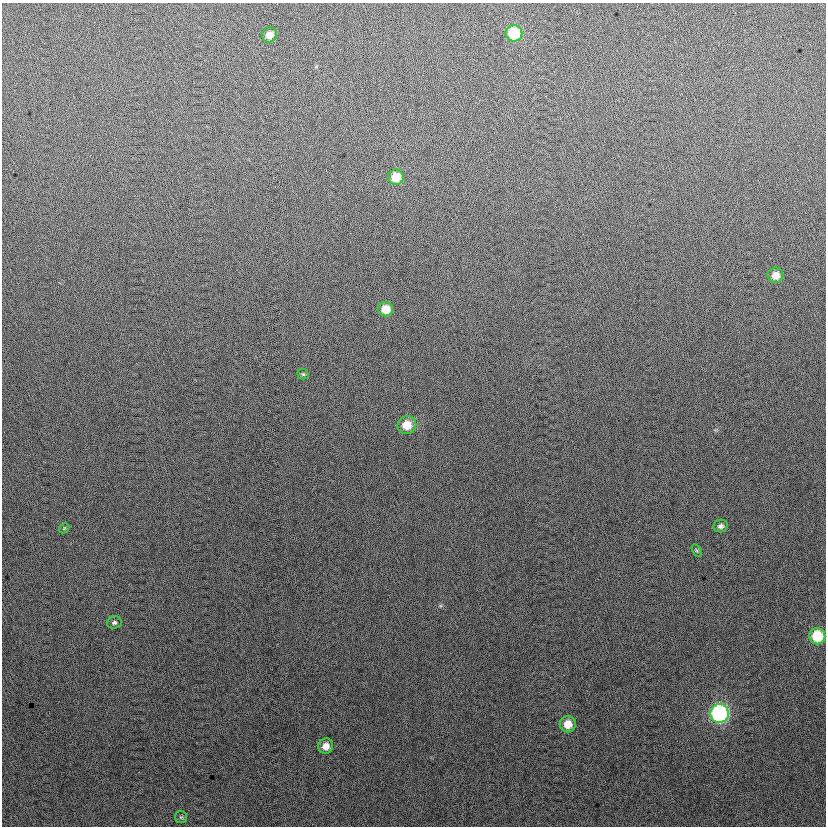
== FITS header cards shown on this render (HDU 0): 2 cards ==
NAXIS1  =                  824
NAXIS2  =                  824

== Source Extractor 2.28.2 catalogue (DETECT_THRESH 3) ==
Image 824 x 824 px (HDU 0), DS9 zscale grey, 1 PNG px = 1 image px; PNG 828 x 828 px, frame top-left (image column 1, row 824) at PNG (2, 3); each listed source drawn as its Kron ellipse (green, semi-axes under 4 px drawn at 4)
Background 15.2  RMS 14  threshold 40.9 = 3 sigma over >= 5 px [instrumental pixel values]
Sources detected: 16; all 16 listed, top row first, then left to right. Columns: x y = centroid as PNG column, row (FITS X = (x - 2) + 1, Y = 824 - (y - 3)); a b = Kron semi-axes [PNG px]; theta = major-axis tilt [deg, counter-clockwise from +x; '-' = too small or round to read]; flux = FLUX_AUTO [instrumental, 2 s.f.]
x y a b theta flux
514 33 8 8 - 41000
269 35 7 7 - 8700
396 177 8 7 - 18000
775 275 8 8 - 9000
386 309 7 7 - 13000
303 374 5 5 - 1400
407 425 9 9 - 15000
721 526 7 6 - 3200
64 528 6 4 47 1100
697 551 7 4 -60 1300
114 622 7 6 - 2300
817 636 8 8 - 36000
720 713 9 9 - 180000
568 724 8 8 - 13000
326 746 8 7 - 8100
181 817 6 6 - 1700